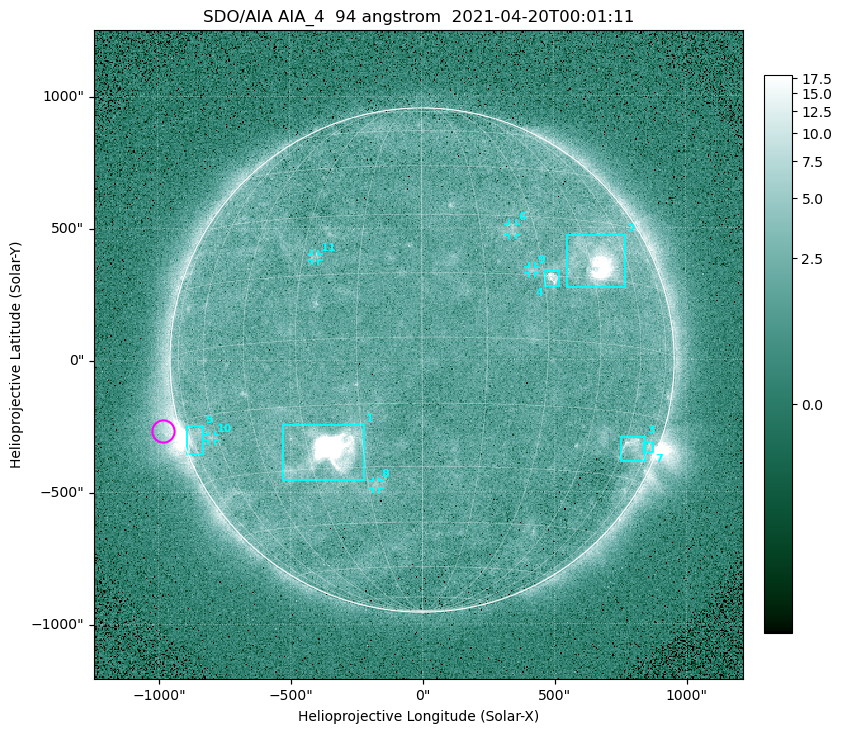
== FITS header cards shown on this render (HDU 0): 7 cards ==
TELESCOP= 'SDO/AIA '
INSTRUME= 'AIA_4   '
WAVELNTH=                   94
WAVEUNIT= 'angstrom'
DATE-OBS= '2021-04-20T00:01:11.12'
CTYPE1  = 'HPLN-TAN'
CTYPE2  = 'HPLT-TAN'

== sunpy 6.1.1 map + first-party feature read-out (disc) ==
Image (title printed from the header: SDO/AIA AIA_4  94 angstrom  2021-04-20T00:01:11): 512 x 512 px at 4.8 arcsec/px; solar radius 955 arcsec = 199 px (full disc in frame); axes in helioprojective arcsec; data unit not stated in the header (colour bar unlabelled)
Orientation: roll -0.138 deg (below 1 deg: not rotated)
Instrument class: DISC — disc imager (sunpy class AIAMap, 94 A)
Bright regions (active regions / flare kernels): reference = the median radial profile (limb darkening/brightening removed); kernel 5 px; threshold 5 sigma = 2.5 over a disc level ~1.77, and >= 1.15x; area >= 9 px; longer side >= 5 px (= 24 arcsec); searched inside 0.97 R_sun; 11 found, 11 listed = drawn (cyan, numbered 1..; 5 of them under ~33 arcsec drawn as corner ticks so the feature stays visible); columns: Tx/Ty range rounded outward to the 10 arcsec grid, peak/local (2 s.f.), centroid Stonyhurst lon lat
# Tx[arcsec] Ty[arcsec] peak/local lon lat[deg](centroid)
1 -530..-220 -460..-240 1094 -24 -26
2 550..770 270..470 50 +48 +20
3 750..850 -390..-290 4.5 +65 -22
4 470..520 280..340 6.4 +32 +15
5 -900..-830 -360..-250 6.3 -73 -19
6 330..360 470..520 2.9 +24 +26
7 840..880 -350..-310 3 +74 -22
8 -190..-160 -490..-450 2.9 -13 -35
9 400..430 330..360 2.8 +27 +16
10 -810..-780 -300..-280 2.7 -63 -20
11 -420..-390 380..410 2.9 -27 +20
Off-limb structures (1.02-1.3 R_sun): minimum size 50 px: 6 found; the strongest spans PA ~90..115 deg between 1.02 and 1.22 R_sun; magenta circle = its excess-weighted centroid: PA ~105 deg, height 1.06 R_sun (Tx ~-980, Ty ~-270 arcsec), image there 4.7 x the reference